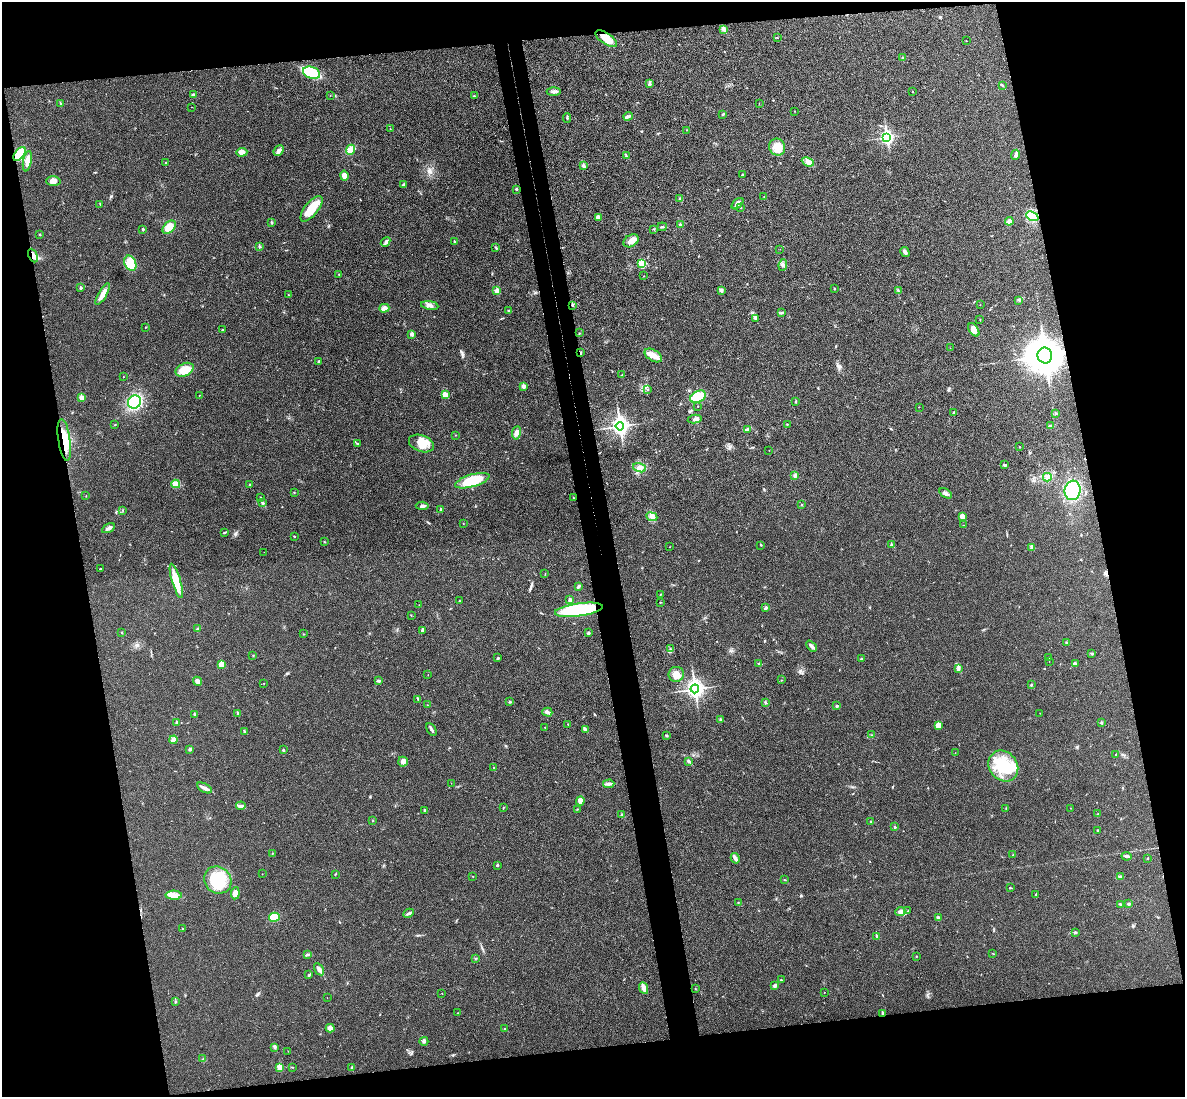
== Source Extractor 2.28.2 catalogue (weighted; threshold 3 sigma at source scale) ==
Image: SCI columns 57-4787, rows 147-4526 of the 4844 x 4780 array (HDU 1 of 3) = the unmasked area's bounding box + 8 px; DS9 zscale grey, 4 x 4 block average (1 PNG px = mean of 4 x 4 image px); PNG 1187 x 1099 px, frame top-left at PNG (2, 2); each listed source drawn as its Kron ellipse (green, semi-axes under 4 px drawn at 4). Shown black and unused: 24% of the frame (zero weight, under 3 of 4 exposures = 6% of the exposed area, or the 3 px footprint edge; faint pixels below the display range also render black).
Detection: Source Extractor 2.28.2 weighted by HDU 2 'WHT'. Background 0.0217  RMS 0.0058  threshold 0.0262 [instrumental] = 3 sigma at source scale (4.5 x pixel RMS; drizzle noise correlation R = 1.50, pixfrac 1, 0.05/0.05 arcsec/px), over >= 5 px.
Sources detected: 299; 1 inside a brighter object's white glare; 2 cosmic-ray / hot-pixel residue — neither listed nor drawn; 8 inside a brighter listed object's ellipse — not listed separately; the other 288 listed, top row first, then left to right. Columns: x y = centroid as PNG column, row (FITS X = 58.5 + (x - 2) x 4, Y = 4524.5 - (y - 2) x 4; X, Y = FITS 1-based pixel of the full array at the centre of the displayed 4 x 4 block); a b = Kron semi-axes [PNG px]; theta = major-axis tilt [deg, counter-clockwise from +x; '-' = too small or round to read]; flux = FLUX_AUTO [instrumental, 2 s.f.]
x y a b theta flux
723 29 4 2 - 6.5
777 37 2 2 - 1.2
606 39 12 5 -34 42
966 41 2 2 - 0.81
903 58 2 2 - 9.2
312 73 9 6 -21 110
649 84 3 2 - 3.5
1002 85 3 2 - 3
554 92 7 3 3 8
913 92 2 2 - 1.2
193 94 3 2 - 3.8
330 95 2 2 - 0.86
474 96 2 2 - 1.9
759 103 2 2 - 0.96
60 104 4 2 - 3.4
191 107 2 2 - 1.3
795 111 2 2 - 2.3
723 114 3 2 - 3.3
628 116 4 3 - 6.8
567 118 5 2 - 4.1
390 129 2 2 - 1.5
686 130 2 2 - 0.8
887 137 3 2 - 780
777 147 8 7 - 50
279 150 6 3 48 13
351 150 5 3 - 36
242 152 5 4 - 20
19 154 8 4 52 99
1015 155 5 3 - 6.6
626 156 4 2 - 3.3
27 161 10 3 79 26
165 162 2 2 - 1.4
808 162 6 3 -23 11
583 166 4 3 - 8.5
743 175 3 2 - 4
344 176 5 3 - 27
53 181 7 4 2 18
403 184 3 2 - 2.9
516 189 2 2 - 3.6
764 197 2 2 - 0.86
680 199 3 2 - 4.3
100 204 2 2 - 1.7
738 204 7 3 44 12
740 207 3 2 - 1.8
311 209 15 6 52 70
1032 216 6 4 -24 65
598 217 3 3 - 11
1009 221 4 4 - 15
271 222 2 2 - 6.4
680 225 3 2 - 4.5
169 227 8 5 43 37
662 227 5 2 - 3.3
143 229 2 2 - 9.7
653 229 3 2 - 1.8
40 234 2 2 - 2.8
454 241 4 2 - 2.8
631 241 8 6 32 26
385 242 5 2 - 6.6
259 247 3 2 - 3.2
496 247 2 2 - 1.7
780 249 2 2 - 0.6
905 252 5 3 - 12
33 256 7 3 -66 17
130 263 8 5 -66 66
642 264 2 2 - 43
783 265 6 2 83 6.4
339 274 2 2 - 1.2
644 276 2 2 - 0.65
81 288 2 2 - 12
834 289 2 2 - 6.2
721 290 3 3 - 8.7
497 291 2 2 - 65
898 291 3 2 - 3.5
103 294 12 3 61 32
288 295 2 2 - 3.4
1019 300 2 2 - 1.8
430 305 9 3 -9 11
573 305 2 2 - 2
980 305 2 2 - 0.84
384 308 5 4 - 19
508 311 2 2 - 2.1
781 312 4 2 - 3.4
755 318 4 2 - 3.2
980 320 2 2 - 1.6
146 327 2 2 - 1.3
223 330 2 2 - 3.2
974 330 7 4 -55 25
579 333 2 2 - 1.5
412 334 2 2 - 26
950 348 2 2 - 0.68
580 353 3 2 - 3.4
653 355 9 5 -32 24
1045 355 8 7 - 7600
319 361 4 2 - 3.8
185 370 9 6 26 55
622 375 2 2 - 1.9
123 377 2 2 - 1.9
523 386 2 2 - 30
648 389 2 2 - 1.5
199 395 2 2 - 1
445 395 3 3 - 26
698 397 8 5 27 77
81 398 2 2 - 58
796 401 3 2 - 2.9
134 402 7 6 - 200
698 406 2 2 - 1.2
919 407 2 2 - 1
954 413 2 2 - 11
1056 414 3 2 - 1.2
695 419 7 3 11 9
115 425 2 2 - 1.6
787 425 2 2 - 1.3
620 426 4 3 - 1300
1050 426 4 2 - 3.4
748 429 4 3 - 6.2
516 433 7 3 82 11
455 435 2 2 - 1.4
64 440 21 6 -82 66
357 443 2 2 - 3.7
421 443 13 8 -21 45
1020 447 2 2 - 2.5
769 450 2 2 - 0.69
1004 465 3 2 - 2.5
639 468 7 4 -18 15
795 475 4 3 - 6.1
1047 477 4 3 - 8.1
472 481 18 6 16 130
176 484 4 3 - 9.6
250 485 2 2 - 3.8
1073 490 10 8 83 170
294 492 2 2 - 1.5
945 493 7 2 -31 9.4
86 496 2 2 - 1.4
260 497 2 2 - 1.1
574 498 3 2 - 2
262 503 3 2 - 4.4
801 505 2 2 - 2.5
422 506 6 2 -5 7.2
441 509 2 2 - 4.9
122 510 2 2 - 1.1
962 516 4 4 - 18
652 517 5 4 - 12
463 524 2 2 - 1.1
963 525 2 2 - 0.66
108 528 7 3 31 11
224 532 3 2 - 2.4
294 536 2 2 - 4.8
324 542 3 2 - 2.7
761 545 3 2 - 1.8
891 545 2 2 - 9.9
670 547 2 2 - 1.3
1032 547 3 2 - 6.5
264 552 2 2 - 0.93
100 569 2 2 - 1.3
545 574 2 2 - 1.3
176 581 18 4 -74 66
578 587 4 2 - 4.8
661 594 3 2 - 1.3
570 600 3 2 - 13
459 601 2 2 - 4.6
660 602 3 2 - 1.7
419 605 2 2 - 0.68
766 608 2 2 - 13
579 610 24 6 8 300
411 615 2 2 - 1.3
198 628 2 2 - 1.8
423 631 3 3 - 4.2
122 633 2 2 - 3.3
588 633 2 2 - 4.8
303 634 2 2 - 1.4
1067 643 2 2 - 2.4
811 646 6 2 -46 13
670 649 2 2 - 1.9
1092 653 4 2 - 2.1
253 655 2 2 - 1.6
498 658 3 2 - 3.5
1048 658 2 2 - 2.1
861 659 3 2 - 2.2
1049 661 2 2 - 0.65
221 664 2 2 - 62
758 664 2 2 - 1.2
1075 664 2 2 - 21
958 668 4 3 - 6.2
676 674 8 7 - 29
428 675 2 2 - 0.78
782 680 2 2 - 1
197 681 5 3 - 14
378 681 3 2 - 4.2
264 683 2 2 - 0.97
1031 685 3 2 - 3.2
695 689 4 3 - 1400
418 699 4 2 - 3.2
510 702 3 2 - 4.2
765 702 2 2 - 1.4
427 705 2 2 - 1.5
837 706 3 2 - 4
547 712 5 3 - 10
1040 713 2 2 - 0.82
195 714 3 2 - 3.8
238 714 2 2 - 9.9
720 720 2 2 - 13
177 722 2 2 - 13
1101 723 2 2 - 7.2
568 724 2 2 - 1.7
938 725 4 4 - 25
545 728 2 2 - 1.4
431 729 7 2 -63 8
585 729 2 2 - 3.6
245 731 4 2 - 3.6
872 735 2 2 - 1.1
667 736 2 2 - 3.6
174 740 4 3 - 8.8
190 749 3 3 - 6.2
283 750 2 2 - 9.4
955 753 2 2 - 0.93
1116 754 2 2 - 1.2
688 761 3 3 - 4.5
403 762 5 5 - 14
1003 766 16 14 -52 150
494 767 2 2 - 2.1
451 783 2 2 - 0.73
609 784 6 3 4 9.4
204 788 8 3 -28 14
580 801 4 4 - 14
241 806 5 3 - 7.6
503 807 3 2 - 1.5
1006 808 2 2 - 0.95
1070 808 2 2 - 0.76
577 809 2 2 - 1.3
425 810 3 2 - 3.3
1098 814 4 2 - 2.6
622 815 2 2 - 2.2
373 820 2 2 - 0.93
871 822 3 2 - 4.7
895 827 2 2 - 3.3
1098 830 2 2 - 5.6
272 853 2 2 - 2.1
1013 855 2 2 - 1.8
1126 856 5 3 - 7.8
735 858 5 2 - 18
1148 858 2 2 - 6.9
497 865 2 2 - 4.3
262 874 2 2 - 1
335 874 2 2 - 1.5
473 876 2 2 - 1.1
1120 877 4 3 - 7.8
218 880 14 13 - 140
784 880 2 2 - 1.5
1010 888 3 2 - 2.4
235 893 6 4 82 23
1036 894 2 2 - 1.7
174 895 8 4 -1 23
738 902 2 2 - 1.3
1120 904 3 2 - 4.1
1128 904 3 2 - 3.6
900 911 5 2 - 5.2
908 911 2 2 - 2.1
409 913 5 2 - 7.3
274 917 5 4 - 58
938 918 3 2 - 3.3
182 929 2 2 - 1.5
1075 932 3 2 - 3.9
877 936 3 2 - 2.1
992 953 2 2 - 0.96
307 954 3 2 - 3
916 957 2 2 - 1.3
475 958 2 2 - 1.2
319 969 7 3 -57 9.7
309 975 3 2 - 3.5
781 980 2 2 - 1.5
775 986 3 3 - 5.6
644 988 6 3 -67 21
695 988 2 2 - 0.95
442 993 2 2 - 0.84
824 993 2 2 - 0.75
327 998 2 2 - 0.6
175 1002 2 2 - 1.9
458 1013 2 2 - 1.6
883 1013 4 2 - 4
330 1028 4 4 - 9.5
505 1029 2 2 - 1.9
424 1041 4 2 - 4.8
275 1047 3 3 - 4.3
288 1051 2 2 - 1.1
203 1059 2 2 - 1.3
280 1067 2 2 - 87
293 1067 2 2 - 1.1
352 1068 2 2 - 17
Overlapping masked pixels (flux is a lower limit): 5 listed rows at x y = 19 154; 33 256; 580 353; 1045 355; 64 440
Diffuse or blended objects may show on this block-average render without a row.